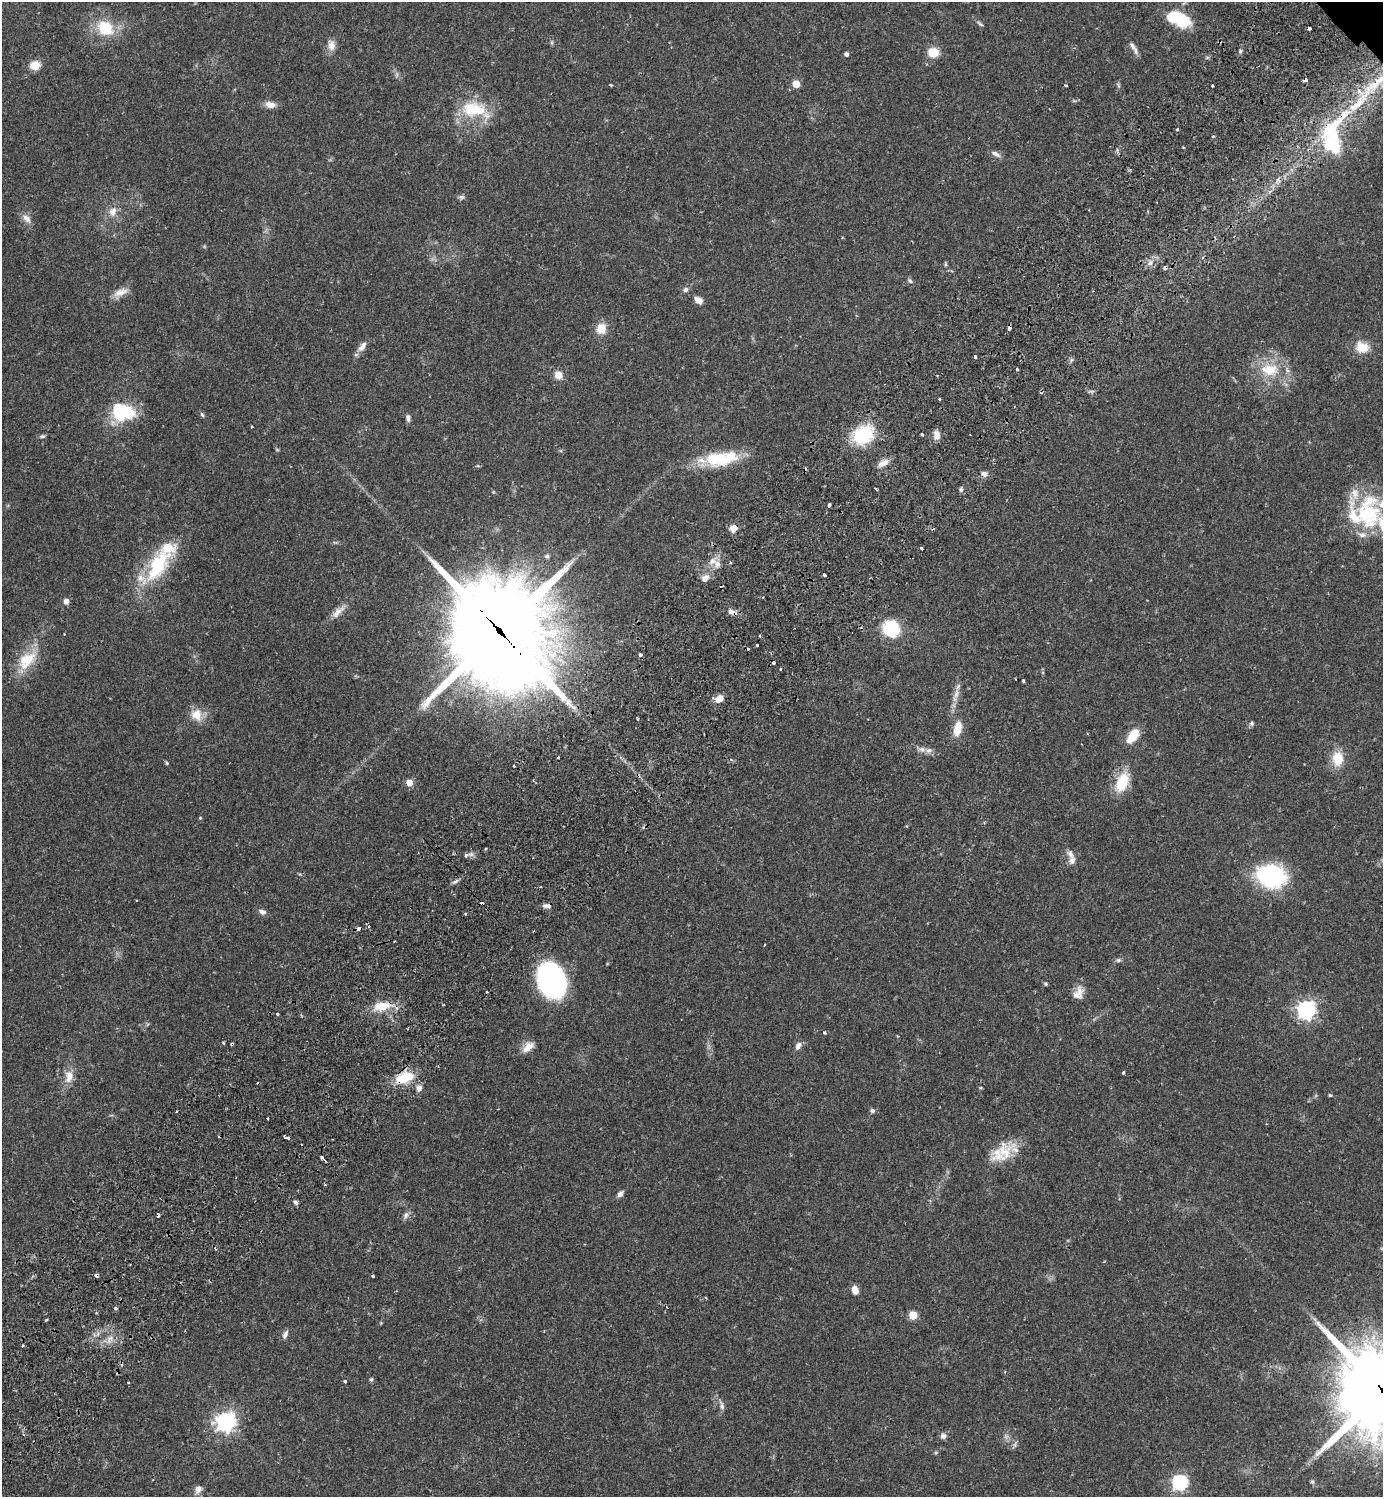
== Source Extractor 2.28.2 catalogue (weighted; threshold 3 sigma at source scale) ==
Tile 7 of 4 x 4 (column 3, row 2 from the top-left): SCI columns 3105-4485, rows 3035-4529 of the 6069 x 6072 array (HDU 1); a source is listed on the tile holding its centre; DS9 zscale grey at full resolution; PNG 1385 x 1499 px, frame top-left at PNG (2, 2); no overlay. Shown black and unused: <1% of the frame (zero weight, under 2 of 3 exposures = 3% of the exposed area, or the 3 px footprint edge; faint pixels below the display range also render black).
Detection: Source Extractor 2.28.2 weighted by HDU 2 'WHT'; one run over the whole footprint, this tile lists its part. Background 0.0696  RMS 0.0052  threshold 0.0235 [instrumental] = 3 sigma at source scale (4.5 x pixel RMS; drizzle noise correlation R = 1.50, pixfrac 1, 0.05/0.05 arcsec/px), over >= 5 px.
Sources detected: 165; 1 inside a brighter object's white glare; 14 cosmic-ray / hot-pixel residue — not listed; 12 inside a brighter listed object's ellipse — not listed separately; the other 138 listed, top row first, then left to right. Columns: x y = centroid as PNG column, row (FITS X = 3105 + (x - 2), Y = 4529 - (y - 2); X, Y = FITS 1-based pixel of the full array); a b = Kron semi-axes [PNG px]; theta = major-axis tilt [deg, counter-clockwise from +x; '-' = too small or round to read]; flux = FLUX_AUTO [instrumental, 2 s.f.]
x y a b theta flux
1179 19 25 13 -24 23
980 24 9 4 -31 0.97
105 28 23 19 -35 18
1309 28 4 3 - 2
331 45 13 9 -86 4
1134 48 19 5 -58 2.4
1240 51 6 5 - 0.96
933 52 9 8 - 11
846 54 5 4 - 1.6
35 65 8 7 - 8.7
1376 83 41 9 39 16
796 84 5 5 - 9.6
1066 85 3 2 - 0.77
1212 85 3 3 - 2
270 105 13 7 -10 3.9
473 109 31 18 -1 24
1177 129 3 3 - 0.59
1213 136 3 3 - 0.7
1333 137 61 28 79 48
995 154 14 6 -27 2.2
1278 180 7 4 88 1.3
462 197 9 4 -35 1.1
112 211 14 10 72 4.7
26 218 15 8 -44 3.3
1150 263 7 6 - 1.9
945 264 6 4 90 0.66
910 281 8 5 -49 1
685 289 7 6 - 1.4
120 292 20 9 21 4.7
698 300 10 6 -32 3.6
1009 328 4 3 - 3.3
601 329 12 11 - 6.9
362 346 17 8 54 3.5
1362 347 18 15 -14 8.3
975 357 3 3 - 1.9
1017 369 3 3 - 0.72
1270 370 26 17 -2 17
558 375 9 8 - 4.5
939 399 3 3 - 1.5
122 412 26 17 7 30
202 415 7 4 -61 0.89
408 418 9 6 -83 1.7
252 427 3 2 - 0.55
922 434 3 3 - 1.2
863 435 19 16 35 30
937 435 11 8 -84 3.6
42 436 7 5 0 1
277 450 6 4 -2 0.55
716 458 32 21 2 21
883 463 15 7 23 3.7
984 473 8 6 -15 1.8
876 489 3 2 - 0.79
961 490 6 5 - 1.1
493 492 4 4 - 0.51
829 505 4 3 - 1.6
1368 513 47 33 -83 46
733 528 9 8 - 3.9
922 548 3 3 - 1.9
547 556 6 5 - 0.92
712 561 10 8 73 3.6
730 562 3 3 - 0.98
158 565 42 19 60 39
824 575 3 3 - 1.8
705 578 12 9 39 3.2
66 601 5 5 - 3.2
338 612 23 8 43 4.5
732 612 11 6 -14 2.6
891 628 14 14 - 28
500 632 43 36 -54 7300
757 645 3 3 - 1.6
640 655 3 3 - 5.7
27 660 33 18 45 16
773 663 3 3 - 2.9
1023 681 3 2 - 0.67
956 694 16 6 75 3.6
719 699 10 7 31 4.9
196 715 15 13 -54 7.6
1251 723 7 6 - 1
958 728 16 8 78 8.6
1133 736 17 9 55 9.9
922 749 11 7 -13 2.4
1337 759 19 14 90 9.7
167 763 5 4 - 0.72
514 766 3 3 - 1.7
1122 782 23 13 68 16
409 783 6 5 - 5.5
200 818 4 4 - 0.49
466 855 6 5 - 1.5
1072 861 10 7 74 2.8
1271 876 26 19 -12 65
456 881 9 4 35 1.3
546 906 12 5 -2 1.8
262 912 9 6 -23 2
465 914 3 3 - 0.49
358 929 4 3 - 3.6
765 945 3 3 - 0.62
1118 960 6 4 1 0.98
552 980 30 21 -68 120
1045 984 6 4 -61 0.66
1078 993 18 12 60 5
381 1006 22 11 6 11
1306 1010 7 7 - 210
277 1014 3 3 - 1.5
824 1032 4 3 - 0.7
223 1043 3 3 - 0.66
798 1046 11 7 63 2.3
528 1047 16 9 40 5.2
1123 1073 3 3 - 2.5
69 1076 17 10 85 5.7
404 1078 23 11 20 15
419 1088 7 6 - 2.8
1330 1095 5 4 - 0.56
872 1111 6 6 - 1.1
267 1118 3 3 - 1.7
1005 1151 24 23 - 15
322 1157 4 3 - 2.5
325 1184 3 2 - 0.73
620 1194 9 6 45 2
296 1202 6 5 - 1.2
406 1215 9 7 77 1.8
373 1276 3 3 - 1.7
855 1290 9 6 -74 3.8
115 1308 4 4 - 1.1
913 1315 5 5 - 17
47 1320 4 2 - 0.73
285 1334 10 6 62 2
110 1338 8 6 29 2.2
23 1346 3 3 - 1.1
371 1379 6 4 67 0.82
345 1381 3 3 - 0.78
128 1382 3 2 - 0.74
722 1405 14 6 -75 2.1
226 1422 7 7 - 260
943 1436 7 7 - 1.8
1015 1444 7 4 72 1.1
1180 1482 7 7 - 100
1312 1482 6 5 - 0.94
198 1489 12 8 72 2.9
Overlapping masked pixels (flux is a lower limit): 8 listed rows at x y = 1333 137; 1009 328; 733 528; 732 612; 500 632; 358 929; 552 980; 404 1078
Isophote crosses this tile's border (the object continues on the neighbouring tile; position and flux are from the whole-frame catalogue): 1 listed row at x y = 1376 83